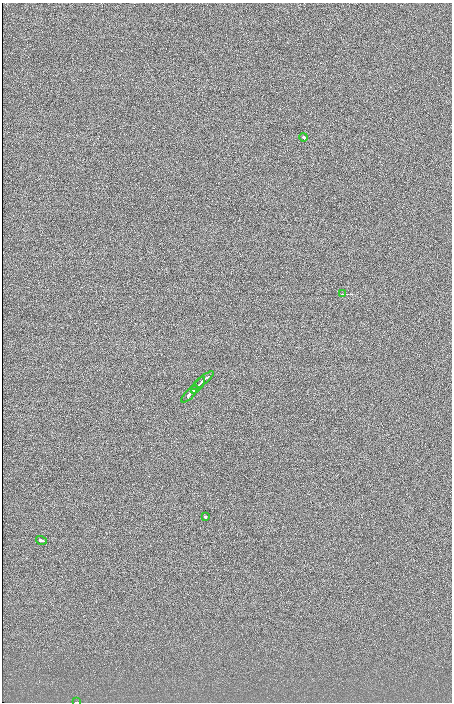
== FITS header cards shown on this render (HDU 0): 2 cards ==
NAXIS1  =                  450 / length of data axis 1
NAXIS2  =                  700 / length of data axis 2

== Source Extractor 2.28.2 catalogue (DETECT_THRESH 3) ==
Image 450 x 700 px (HDU 0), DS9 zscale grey, 1 PNG px = 1 image px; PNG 454 x 704 px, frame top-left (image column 1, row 700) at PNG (2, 3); each listed source drawn as its Kron ellipse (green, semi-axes under 4 px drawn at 4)
Background -13.5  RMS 910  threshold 2730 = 3 sigma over >= 5 px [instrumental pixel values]
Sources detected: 8; all 8 listed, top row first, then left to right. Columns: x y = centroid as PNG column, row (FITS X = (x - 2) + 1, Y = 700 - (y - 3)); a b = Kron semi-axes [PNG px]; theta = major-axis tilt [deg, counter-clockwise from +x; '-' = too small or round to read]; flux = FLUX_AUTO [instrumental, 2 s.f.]
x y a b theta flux
304 137 4 3 - 4.3e+06
342 294 4 2 - 3.3e+05
202 381 13 3 38 7.2e+06
198 385 10 3 52 5.9e+06
189 394 11 3 47 5.6e+06
205 517 3 3 - 2.2e+06
41 540 5 3 - 1.0e+07
77 702 3 2 - 2.3e+05
At the frame edge (FLAGS 8, measured only in part): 1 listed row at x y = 77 702